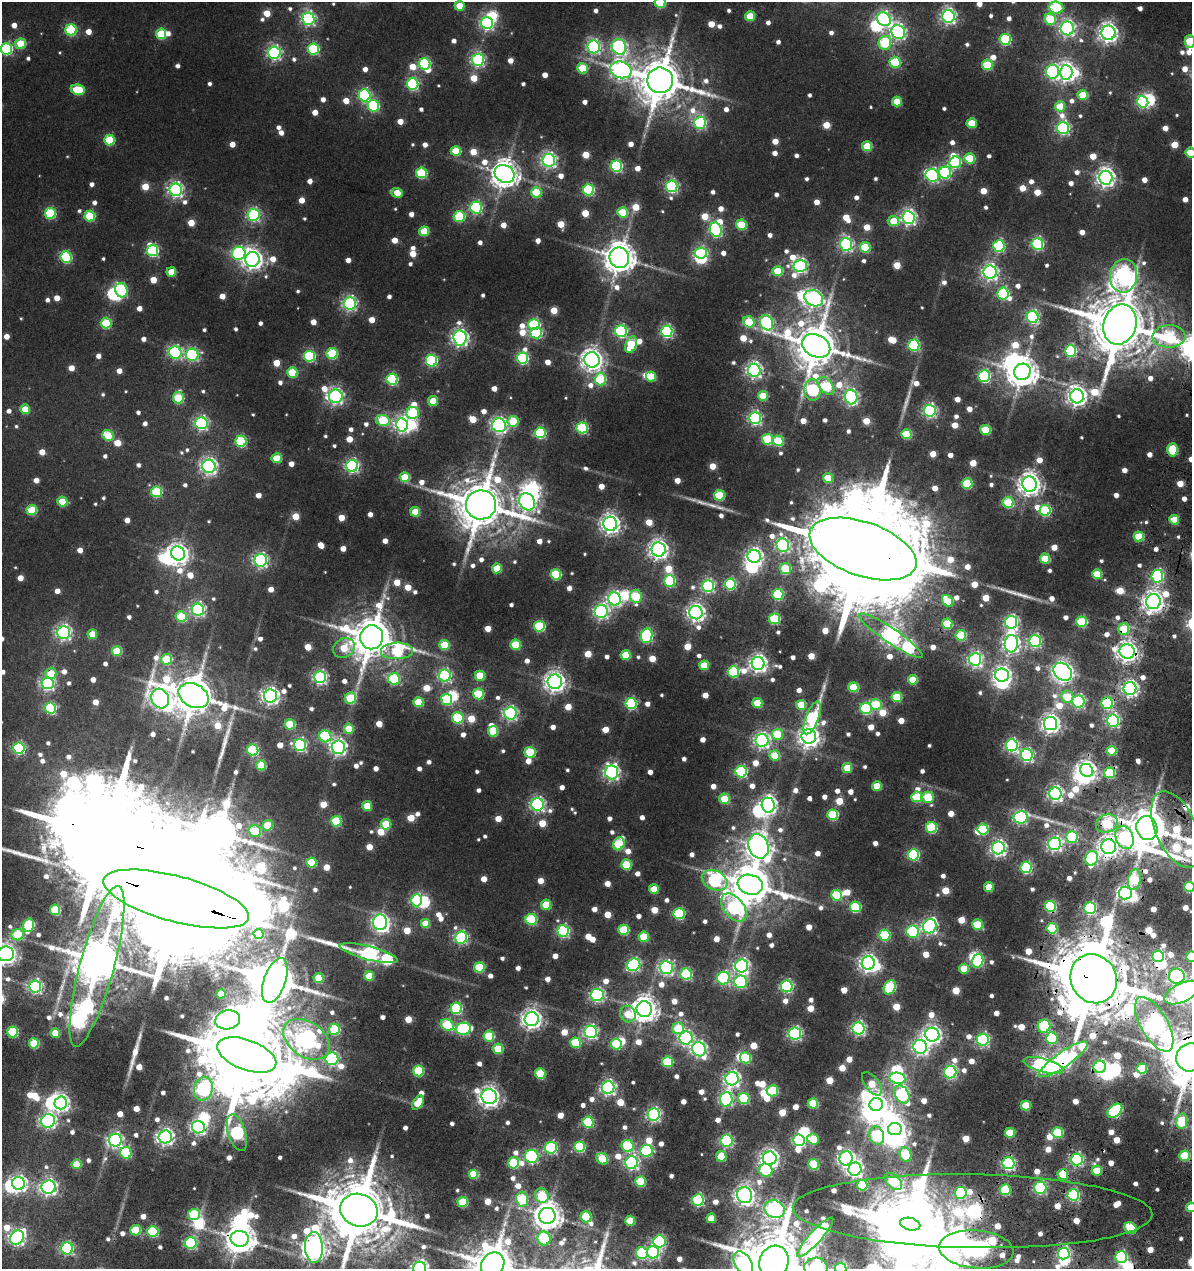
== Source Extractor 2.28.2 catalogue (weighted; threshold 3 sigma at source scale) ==
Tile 6 of 4 x 4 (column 2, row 2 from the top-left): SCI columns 1629-2818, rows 2767-4033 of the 5638 x 5605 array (HDU 1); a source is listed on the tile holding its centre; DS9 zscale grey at full resolution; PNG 1194 x 1271 px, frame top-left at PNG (2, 2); each listed source drawn as its Kron ellipse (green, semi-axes under 4 px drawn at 4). Shown black and unused: <1% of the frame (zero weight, under 3 of 4 exposures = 15% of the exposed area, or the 3 px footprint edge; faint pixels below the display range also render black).
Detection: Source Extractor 2.28.2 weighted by HDU 2 'WHT'; one run over the whole footprint, this tile lists its part. Background 0.0127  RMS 0.0069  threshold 0.0309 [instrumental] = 3 sigma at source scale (4.5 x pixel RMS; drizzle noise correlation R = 1.50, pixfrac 1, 0.05/0.05 arcsec/px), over >= 5 px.
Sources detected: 1214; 6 too faint to see at this stretch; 57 inside a brighter object's white glare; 4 cosmic-ray / hot-pixel residue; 1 long thin detection or spike segment (spike, bleed or trail) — neither listed nor drawn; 15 inside a brighter listed object's ellipse — not listed separately; of the other 1131, all 500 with FLUX_AUTO >= 21.8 (the completeness limit of this list) listed and drawn (631 fainter detections not listed), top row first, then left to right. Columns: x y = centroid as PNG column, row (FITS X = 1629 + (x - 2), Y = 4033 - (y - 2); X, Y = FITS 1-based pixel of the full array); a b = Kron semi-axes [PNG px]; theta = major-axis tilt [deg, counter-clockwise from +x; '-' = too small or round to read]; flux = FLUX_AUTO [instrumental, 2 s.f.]
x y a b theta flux
660 2 5 5 - 73
460 6 5 5 - 22
1056 7 7 6 - 64
750 16 5 5 - 30
948 16 6 6 - 250
308 19 6 6 - 180
884 19 7 6 - 170
1050 19 6 5 - 48
487 23 6 6 - 180
1067 28 7 6 - 230
71 30 5 5 - 76
898 32 7 6 - 230
1108 33 7 7 - 400
161 34 5 5 - 50
1005 39 5 5 - 78
1190 41 6 5 - 38
885 43 7 6 - 62
20 44 5 5 - 37
594 47 6 6 - 190
619 47 8 7 - 170
7 49 5 5 - 94
313 49 5 5 - 89
274 53 6 6 - 190
478 60 6 6 - 170
895 62 5 5 - 60
425 64 6 5 - 95
987 65 5 5 - 43
582 68 5 5 - 36
621 70 11 8 -14 340
1053 72 7 6 - 140
1066 72 7 6 - 390
660 80 13 12 - 3700
413 84 6 5 - 100
78 90 7 5 -10 48
364 95 6 6 - 120
1083 95 5 5 - 31
897 102 5 5 - 26
1143 102 6 5 - 120
373 106 6 5 - 81
1060 106 5 5 - 26
700 123 6 6 - 130
972 123 5 5 - 33
1063 128 6 6 - 160
109 140 5 5 - 49
867 146 5 5 - 33
456 151 5 5 - 37
1191 153 5 5 - 31
969 158 5 5 - 39
549 160 6 6 - 230
955 162 6 6 - 82
616 166 6 5 - 100
421 173 5 5 - 67
945 173 6 6 - 100
505 174 10 8 -31 1100
932 175 7 6 - 150
1106 178 7 7 - 420
672 186 6 5 - 140
176 190 6 6 - 230
589 190 5 5 - 90
536 192 5 5 - 38
397 193 6 4 -16 23
476 208 6 6 - 110
622 212 5 5 - 38
50 213 5 5 - 73
254 215 6 6 - 140
90 216 5 5 - 55
459 216 5 5 - 63
909 218 6 6 - 260
893 221 6 5 - 25
741 225 5 5 - 44
716 230 7 5 -71 140
424 231 5 5 - 31
846 244 6 6 - 180
1037 244 6 6 - 120
999 246 6 5 - 100
865 247 5 5 - 45
153 251 5 5 - 110
239 253 7 6 - 120
701 253 6 5 - 110
66 257 6 5 - 80
619 258 10 9 - 1700
252 259 7 7 - 490
800 266 6 6 - 190
778 271 5 5 - 37
171 272 5 4 - 23
990 272 6 6 - 280
1124 276 17 13 82 380
121 290 7 6 - 100
1003 293 6 5 - 97
814 298 9 7 -28 300
350 303 6 6 - 200
1033 317 6 6 - 140
749 322 6 5 - 40
106 323 5 5 - 58
767 323 8 6 -63 140
534 324 5 5 - 97
1120 324 20 16 72 6700
621 331 6 6 - 130
667 331 6 5 - 140
536 333 6 5 - 77
1169 336 16 11 2 77
460 338 8 6 -83 300
631 345 8 5 68 44
914 345 5 5 - 100
816 346 15 11 -27 3300
1071 351 5 5 - 92
175 352 6 6 - 140
332 353 5 5 - 62
192 355 6 6 - 130
309 356 5 5 - 93
522 358 6 5 - 97
592 360 8 7 - 590
431 361 5 5 - 100
754 370 6 6 - 270
292 372 5 5 - 45
1022 372 8 8 - 1400
651 376 5 5 - 27
984 376 6 6 - 100
392 379 5 5 - 88
600 379 6 5 - 70
826 386 11 6 -48 62
813 390 11 8 -88 100
336 396 7 7 - 230
763 396 5 5 - 29
1077 396 7 7 - 440
851 397 7 6 - 200
178 398 6 5 - 52
433 401 5 5 - 26
25 409 5 5 - 24
930 411 6 6 - 180
413 413 6 6 - 67
755 418 6 6 - 160
383 420 7 5 -12 53
513 421 5 5 - 39
201 423 6 6 - 160
402 425 6 6 - 260
499 425 7 7 - 220
582 428 5 5 - 92
985 430 5 5 - 41
540 433 5 5 - 85
906 434 5 5 - 46
108 435 6 5 - 37
767 439 5 5 - 62
241 441 5 5 - 70
778 441 5 5 - 48
1172 450 7 5 85 41
277 458 5 5 - 29
209 466 7 6 - 290
352 466 6 6 - 180
405 477 5 5 - 32
828 478 5 5 - 27
967 483 5 5 - 57
1030 484 7 7 - 660
156 492 5 5 - 66
719 495 5 5 - 53
62 502 5 5 - 31
527 502 9 7 -57 320
1008 503 5 5 - 54
481 505 15 14 - 4100
32 510 5 5 - 46
1045 510 5 5 - 75
415 512 5 5 - 24
1174 520 5 4 - 29
610 524 7 7 - 450
1139 536 5 5 - 38
783 545 7 6 - 180
863 549 56 27 -19 48000
659 550 7 7 - 410
178 553 7 6 - 480
754 556 7 6 - 280
1045 559 5 5 - 32
261 560 6 6 - 190
497 568 5 5 - 27
785 569 5 5 - 41
556 574 5 5 - 58
1097 574 5 5 - 34
1157 576 6 6 - 140
670 581 6 5 - 92
730 584 5 5 - 88
708 586 6 6 - 140
778 594 5 5 - 75
636 596 6 6 - 50
615 599 6 6 - 210
947 601 6 5 - 32
1153 601 7 7 - 550
198 609 6 6 - 190
601 611 7 6 - 210
696 613 7 6 - 360
181 617 6 5 - 52
774 619 5 5 - 63
1011 622 6 6 - 170
1082 622 5 5 - 58
947 624 5 5 - 39
539 626 5 5 - 73
1124 629 6 5 - 39
64 632 6 6 - 230
92 634 5 4 - 22
961 635 5 5 - 51
647 636 7 5 79 120
891 636 38 7 -34 470
372 637 12 11 - 3200
1035 641 6 6 - 140
1011 644 9 6 86 350
445 645 5 5 - 35
515 645 5 5 - 42
344 648 11 9 32 29
117 651 5 5 - 35
397 651 16 8 2 75
1127 651 8 7 - 570
625 655 5 5 - 31
167 659 5 5 - 46
975 659 6 6 - 240
758 663 6 6 - 390
704 665 5 5 - 28
733 672 5 5 - 72
1063 672 10 8 -41 590
51 673 5 5 - 23
1002 675 7 6 - 350
445 676 6 6 - 150
480 676 5 5 - 32
320 677 6 6 - 190
394 679 6 6 - 68
913 680 5 5 - 28
555 682 7 7 - 530
48 683 6 6 - 180
853 687 5 5 - 37
1130 688 6 6 - 290
478 694 5 5 - 52
194 696 16 11 -27 2700
270 696 6 6 - 330
897 697 5 5 - 48
1067 697 6 6 - 27
350 698 6 5 - 54
160 699 10 8 -64 410
447 700 6 5 - 67
418 702 5 5 - 36
1078 702 6 6 - 150
757 703 5 5 - 32
1107 703 6 6 - 89
631 704 5 5 - 90
876 704 6 5 - 46
801 705 5 5 - 29
50 708 6 5 - 90
866 708 6 5 - 91
510 713 6 6 - 200
458 718 5 5 - 68
812 718 17 6 68 96
1113 721 6 6 - 160
290 724 5 5 - 40
1050 724 7 6 - 450
349 729 5 5 - 25
493 731 5 5 - 38
777 734 5 5 - 36
325 736 6 6 - 86
809 736 7 7 - 530
762 740 6 6 - 270
300 745 6 6 - 140
1012 745 6 6 - 170
338 747 6 6 - 270
19 748 5 5 - 120
253 750 5 5 - 86
1112 751 5 5 - 34
530 752 5 5 - 53
775 755 5 5 - 34
1027 755 6 6 - 150
261 765 5 5 - 41
847 768 5 5 - 25
1087 770 7 6 - 390
612 772 7 6 - 260
741 772 6 6 - 100
1110 773 5 5 - 65
877 786 5 5 - 23
1055 794 6 6 - 270
917 797 5 5 - 49
928 797 5 5 - 47
725 799 5 5 - 37
537 804 6 6 - 210
768 805 7 6 - 320
367 806 5 5 - 24
833 815 5 5 - 57
1021 817 7 6 - 160
336 821 5 5 - 62
1107 823 11 9 26 58
386 824 5 5 - 34
267 825 5 5 - 30
931 828 5 5 - 69
1147 828 12 10 -72 3100
983 829 5 5 - 52
1176 829 41 20 -66 66
255 831 6 5 - 36
1072 837 6 5 - 93
1125 837 12 8 -68 83
619 844 7 5 61 59
1055 844 6 6 - 230
758 846 12 10 -67 810
1108 846 7 7 - 540
998 848 6 6 - 280
913 855 5 5 - 96
1092 858 7 6 - 120
311 863 5 5 - 37
626 865 5 5 - 43
1026 867 5 5 - 110
715 880 13 9 -25 120
1134 880 10 6 79 51
750 885 13 10 -15 3200
989 887 5 5 - 22
1189 887 5 5 - 65
654 889 5 5 - 23
1125 893 6 6 - 240
837 895 5 5 - 58
176 899 75 23 -15 65000
417 900 6 5 - 110
546 905 5 5 - 36
1050 906 5 5 - 84
855 907 5 5 - 63
734 908 16 10 -52 150
1090 908 6 5 - 130
55 910 5 5 - 46
679 914 5 5 - 85
531 919 5 5 - 70
380 922 8 7 - 230
425 924 5 5 - 23
28 925 7 5 74 79
977 925 5 5 - 36
930 926 7 6 - 240
1052 928 5 5 - 54
624 930 5 5 - 49
563 931 6 6 - 130
913 932 6 6 - 91
259 934 5 5 - 35
18 935 6 5 - 46
885 935 5 5 - 68
461 937 6 6 - 140
644 937 5 5 - 36
368 953 30 7 -14 250
6 954 8 7 - 520
1158 956 6 5 - 120
1191 957 5 5 - 44
978 961 7 5 73 87
868 963 7 6 - 410
634 965 7 6 - 140
97 966 83 17 75 4700
742 966 6 6 - 250
479 967 5 5 - 52
666 968 6 6 - 190
964 969 5 5 - 23
686 974 5 5 - 85
369 976 5 5 - 23
1177 976 8 7 - 210
319 978 5 5 - 26
723 978 6 6 - 120
1094 979 25 22 -62 9700
275 980 23 11 71 3400
741 982 6 6 - 120
787 986 6 6 - 130
35 987 6 6 - 180
890 987 8 5 61 72
1182 992 19 9 26 260
221 994 4 4 - 22
597 995 6 6 - 170
456 1008 5 5 - 85
644 1009 8 7 - 940
628 1014 8 8 - 24
532 1019 7 7 - 500
228 1020 12 9 11 360
1154 1024 30 13 -60 560
447 1025 7 5 -30 58
1044 1026 6 6 - 58
678 1028 6 6 - 50
858 1028 6 6 - 200
463 1029 7 6 - 120
335 1030 5 5 - 68
12 1032 5 5 - 67
591 1032 6 6 - 190
55 1033 5 5 - 25
795 1034 6 6 - 170
932 1035 7 7 - 370
489 1036 5 5 - 53
686 1038 6 6 - 170
1052 1038 6 5 - 73
306 1039 25 17 -35 430
983 1039 6 6 - 160
34 1043 5 5 - 46
575 1043 5 5 - 48
616 1044 5 5 - 71
920 1047 7 7 - 290
498 1049 5 5 - 34
699 1049 7 6 - 240
247 1055 31 15 -20 17000
1191 1057 15 14 - 4600
745 1058 5 5 - 48
332 1059 6 6 - 130
1063 1059 29 7 35 370
667 1062 5 5 - 54
1044 1066 21 6 -15 370
1100 1067 6 6 - 200
1142 1069 5 5 - 42
418 1071 5 5 - 57
950 1072 6 6 - 130
540 1074 5 5 - 51
897 1078 8 5 -7 150
732 1079 7 6 - 290
872 1084 14 7 -52 22
608 1087 6 6 - 240
203 1089 12 9 75 220
772 1091 6 5 - 53
902 1094 9 7 -62 130
489 1097 8 7 - 550
726 1099 7 6 - 170
744 1099 6 5 - 60
61 1103 6 6 - 330
418 1103 8 5 57 23
813 1103 5 5 - 38
876 1104 7 6 - 580
1026 1105 5 5 - 31
1115 1111 8 5 42 120
654 1115 6 6 - 200
48 1121 7 6 - 230
1182 1121 8 5 80 44
588 1122 5 5 - 85
198 1127 6 6 - 230
895 1129 7 6 - 590
237 1133 19 9 -73 160
1010 1133 5 5 - 33
1058 1133 5 5 - 57
877 1136 9 7 -70 72
165 1137 6 6 - 330
813 1139 6 5 - 31
115 1140 6 6 - 230
799 1140 6 5 - 130
726 1141 6 6 - 120
628 1146 6 6 - 77
579 1147 5 5 - 71
551 1148 6 6 - 120
646 1151 6 6 - 100
126 1153 6 5 - 69
905 1155 7 5 -68 54
532 1156 7 6 - 140
721 1156 5 5 - 30
1185 1156 5 5 - 40
770 1158 7 6 - 400
846 1158 7 6 - 300
602 1159 6 5 - 40
1077 1159 6 6 - 170
513 1163 5 5 - 64
632 1163 6 6 - 180
1008 1163 6 6 - 170
76 1164 5 5 - 24
813 1164 5 5 - 51
855 1169 7 6 - 270
766 1170 7 6 - 70
1097 1171 5 5 - 28
474 1174 5 5 - 38
1063 1174 5 5 - 41
893 1181 10 6 -43 45
641 1182 5 5 - 46
19 1183 6 6 - 250
862 1185 5 5 - 54
48 1187 7 6 - 270
1040 1188 6 6 - 120
1005 1190 5 5 - 61
961 1193 6 6 - 76
745 1195 8 7 - 450
1073 1195 6 5 - 130
542 1196 7 6 - 51
522 1199 7 6 - 67
698 1200 6 6 - 120
463 1202 5 5 - 48
1191 1207 5 5 - 25
775 1209 10 8 -23 360
359 1210 19 16 -18 7300
972 1211 180 37 -1 760
194 1215 6 5 - 69
547 1216 8 8 - 1100
586 1217 5 5 - 53
711 1218 5 5 - 22
630 1221 5 5 - 29
910 1224 10 6 -15 6300
1131 1228 6 5 - 53
135 1230 5 5 - 42
153 1231 5 5 - 79
815 1237 26 6 48 270
17 1238 8 6 45 260
544 1238 7 6 - 66
240 1239 9 8 - 1300
659 1241 6 6 - 120
191 1243 6 6 - 100
314 1247 15 9 -88 850
67 1248 6 6 - 110
976 1249 37 19 -5 430
653 1252 6 6 - 150
642 1253 6 6 - 70
1064 1254 6 5 - 180
1121 1257 6 6 - 100
774 1262 16 14 63 7200
743 1263 13 8 -57 230
493 1265 13 11 58 3300
420 1268 6 6 - 330
816 1268 11 10 - 190
841 1268 5 5 - 110
Overlapping masked pixels (flux is a lower limit): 31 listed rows (the first 20) at x y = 863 549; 1153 601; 1124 629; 1127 651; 1107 703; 1110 773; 1107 823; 1147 828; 1176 829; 1125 837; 1108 846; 176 899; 1050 906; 1158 956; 97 966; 1177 976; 1094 979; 1182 992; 1154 1024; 1191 1057
Isophote crosses this tile's border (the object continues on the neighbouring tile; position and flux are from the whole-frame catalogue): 23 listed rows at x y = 660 2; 1056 7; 1190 41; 7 49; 1191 153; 1176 829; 1189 887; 176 899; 6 954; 1191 957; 1177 976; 1182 992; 1191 1057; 1191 1207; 359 1210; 972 1211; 314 1247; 774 1262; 743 1263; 493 1265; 420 1268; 816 1268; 841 1268